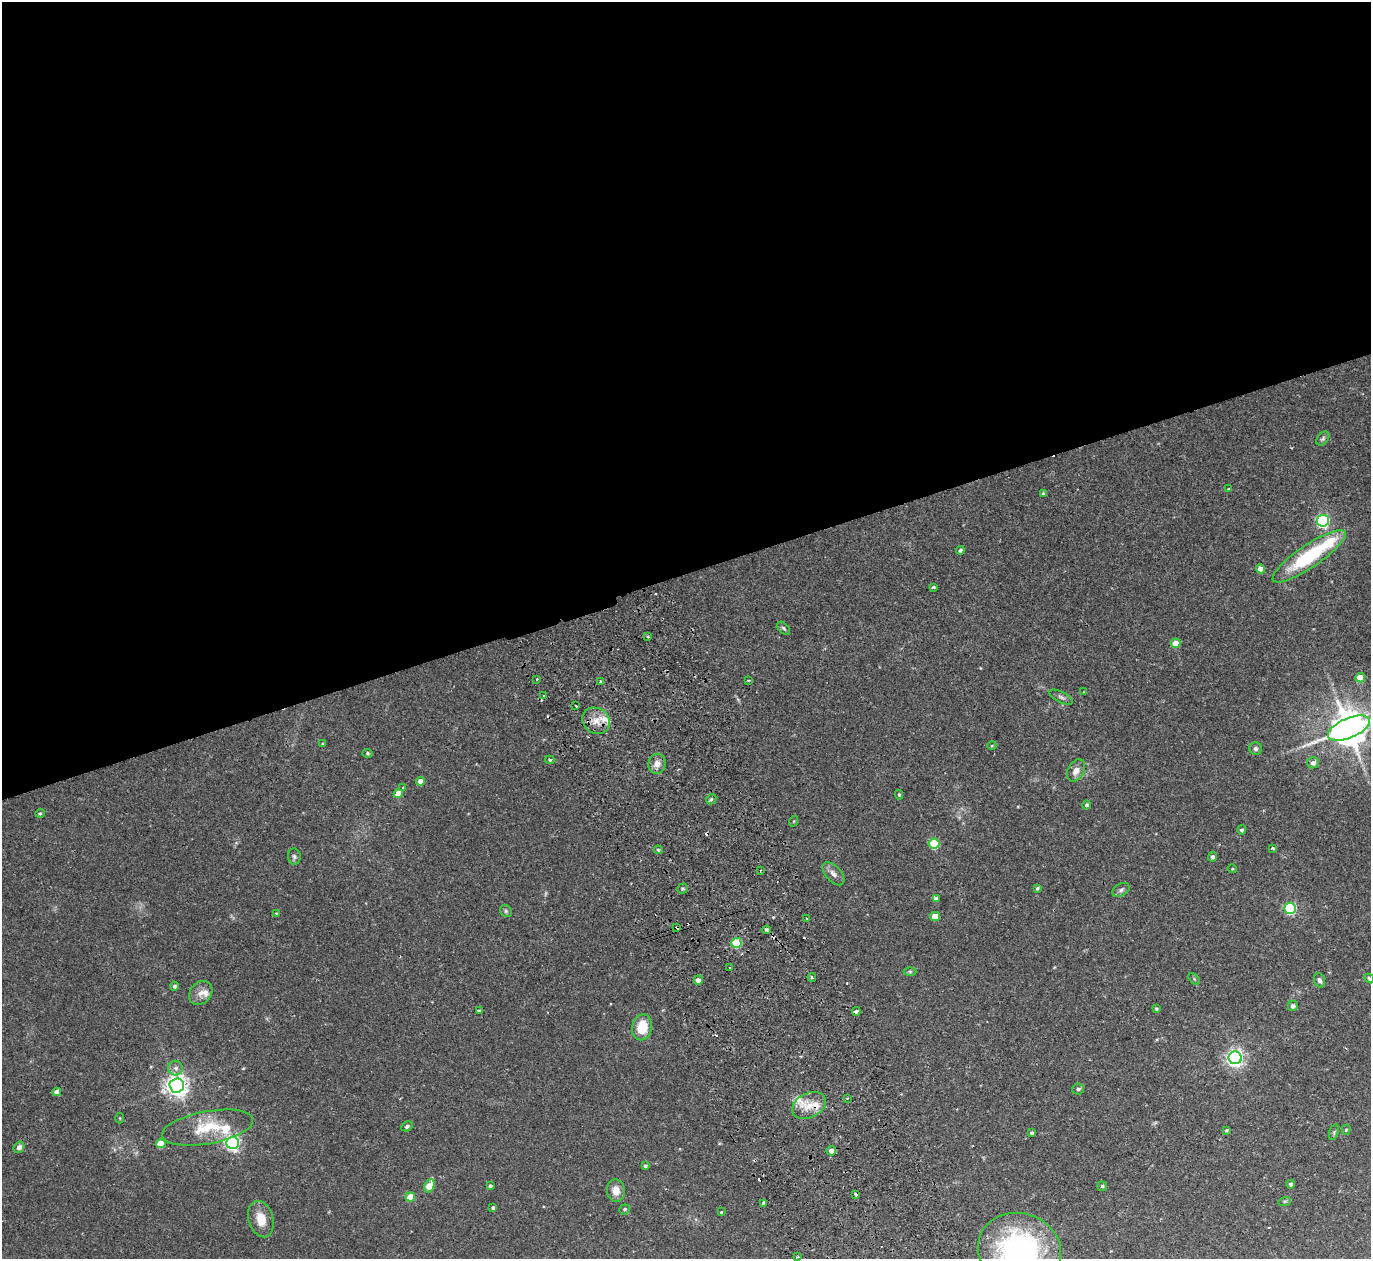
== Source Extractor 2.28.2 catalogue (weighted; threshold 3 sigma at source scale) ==
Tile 2 of 4 x 4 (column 2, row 1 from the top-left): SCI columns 1425-2793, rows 3951-5207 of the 5588 x 5513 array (HDU 1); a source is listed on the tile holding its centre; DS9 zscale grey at full resolution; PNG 1373 x 1261 px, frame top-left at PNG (2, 2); each listed source drawn as its Kron ellipse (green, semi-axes under 4 px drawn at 4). Shown black and unused: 46% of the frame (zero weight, under 2 of 3 exposures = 3% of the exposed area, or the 3 px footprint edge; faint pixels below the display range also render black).
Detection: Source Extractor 2.28.2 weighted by HDU 2 'WHT'; one run over the whole footprint, this tile lists its part. Background 0.0576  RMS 0.005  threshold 0.0227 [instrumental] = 3 sigma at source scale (4.5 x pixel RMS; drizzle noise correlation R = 1.50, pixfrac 1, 0.05/0.05 arcsec/px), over >= 5 px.
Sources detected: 122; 1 too faint to see at this stretch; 9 cosmic-ray / hot-pixel residue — neither listed nor drawn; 6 inside a brighter listed object's ellipse — not listed separately; the other 106 listed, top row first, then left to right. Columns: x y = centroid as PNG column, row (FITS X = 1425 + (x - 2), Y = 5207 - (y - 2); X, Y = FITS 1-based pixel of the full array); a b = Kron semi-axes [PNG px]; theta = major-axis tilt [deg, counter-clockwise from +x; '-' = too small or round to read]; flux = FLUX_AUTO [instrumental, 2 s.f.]
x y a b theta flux
1323 439 8 5 50 1
1228 489 4 3 - 0.51
1044 494 3 3 - 1
1323 521 6 6 - 85
960 550 4 4 - 1.2
1309 556 43 11 34 40
1260 569 4 4 - 4.8
933 587 3 3 - 1.3
784 628 8 5 -45 0.92
648 636 3 3 - 1.3
1176 643 5 4 - 7.3
1360 678 5 4 - 11
537 679 3 3 - 0.69
749 680 3 3 - 0.47
601 682 3 3 - 1.6
1084 692 4 4 - 0.4
544 696 3 3 - 0.71
1061 697 13 5 -27 1.4
576 706 3 2 - 0.46
596 721 14 12 -36 6.3
1349 728 22 10 23 1400
323 744 4 3 - 0.52
992 745 4 3 - 0.4
1256 749 6 6 - 1.2
368 753 5 4 - 0.81
550 760 4 3 - 0.68
1313 763 6 5 - 2
657 764 10 8 79 3.7
1076 770 12 8 60 3.9
420 781 4 4 - 4.8
403 787 3 3 - 0.39
398 794 4 4 - 8.2
899 795 4 3 - 0.61
711 799 6 4 45 0.73
1087 805 4 4 - 1.1
40 813 4 4 - 0.63
794 821 5 3 - 0.44
1241 830 4 4 - 1.1
934 844 5 5 - 27
1273 848 3 3 - 1.8
658 850 4 4 - 0.9
294 857 8 6 -84 1.2
1213 857 4 4 - 1.3
1232 868 5 3 - 0.48
760 871 3 2 - 0.4
833 874 14 7 -47 2.7
1037 888 4 3 - 0.65
683 889 5 5 - 0.9
1121 890 9 6 31 1.3
936 899 4 4 - 2.2
1290 908 6 5 - 58
506 911 6 5 - 0.9
276 913 4 3 - 0.4
935 916 5 4 - 8.7
807 918 3 3 - 1
677 927 4 3 - 5.4
767 930 4 3 - 2.4
736 943 5 5 - 23
730 968 3 3 - 1.4
910 971 6 4 0 0.68
812 977 4 3 - 0.71
1369 978 5 4 - 0.76
1194 979 7 4 -46 0.74
698 980 4 4 - 2.9
1320 980 7 5 -69 1.4
174 986 4 4 - 1.3
201 993 13 10 48 3.5
1293 1006 5 5 - 1.6
1156 1009 4 4 - 0.75
479 1010 4 3 - 1
856 1011 4 3 - 3
642 1027 13 10 78 12
1235 1058 6 6 - 190
176 1068 7 7 - 2
177 1086 7 7 - 340
1078 1089 6 5 - 1.2
57 1092 4 4 - 2.8
847 1098 3 2 - 0.7
809 1105 18 12 27 7.2
120 1118 5 3 - 0.43
407 1126 6 4 31 1.1
208 1128 46 16 10 19
1226 1130 3 3 - 0.65
1346 1130 5 4 - 0.64
1334 1132 8 4 72 0.81
1032 1133 3 3 - 0.76
232 1143 6 6 - 130
161 1144 5 4 - 15
19 1147 6 5 - 1.7
831 1151 5 4 - 2.1
645 1166 4 3 - 1.1
1291 1184 4 4 - 1.2
429 1186 7 4 66 9.3
490 1186 4 4 - 1.1
1102 1186 5 5 - 0.64
616 1191 11 9 -84 4.7
856 1194 3 2 - 0.73
410 1197 5 4 - 11
1285 1201 6 4 17 0.63
764 1203 4 3 - 3.8
493 1208 4 3 - 1.1
625 1209 5 5 - 0.79
721 1212 3 3 - 0.59
261 1219 18 12 -74 8.3
1020 1250 42 36 -17 100
798 1257 3 2 - 0.76
Overlapping masked pixels (flux is a lower limit): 3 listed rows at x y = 677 927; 767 930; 856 1011
Isophote crosses this tile's border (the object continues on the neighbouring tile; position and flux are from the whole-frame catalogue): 3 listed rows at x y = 1349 728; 1369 978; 1020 1250